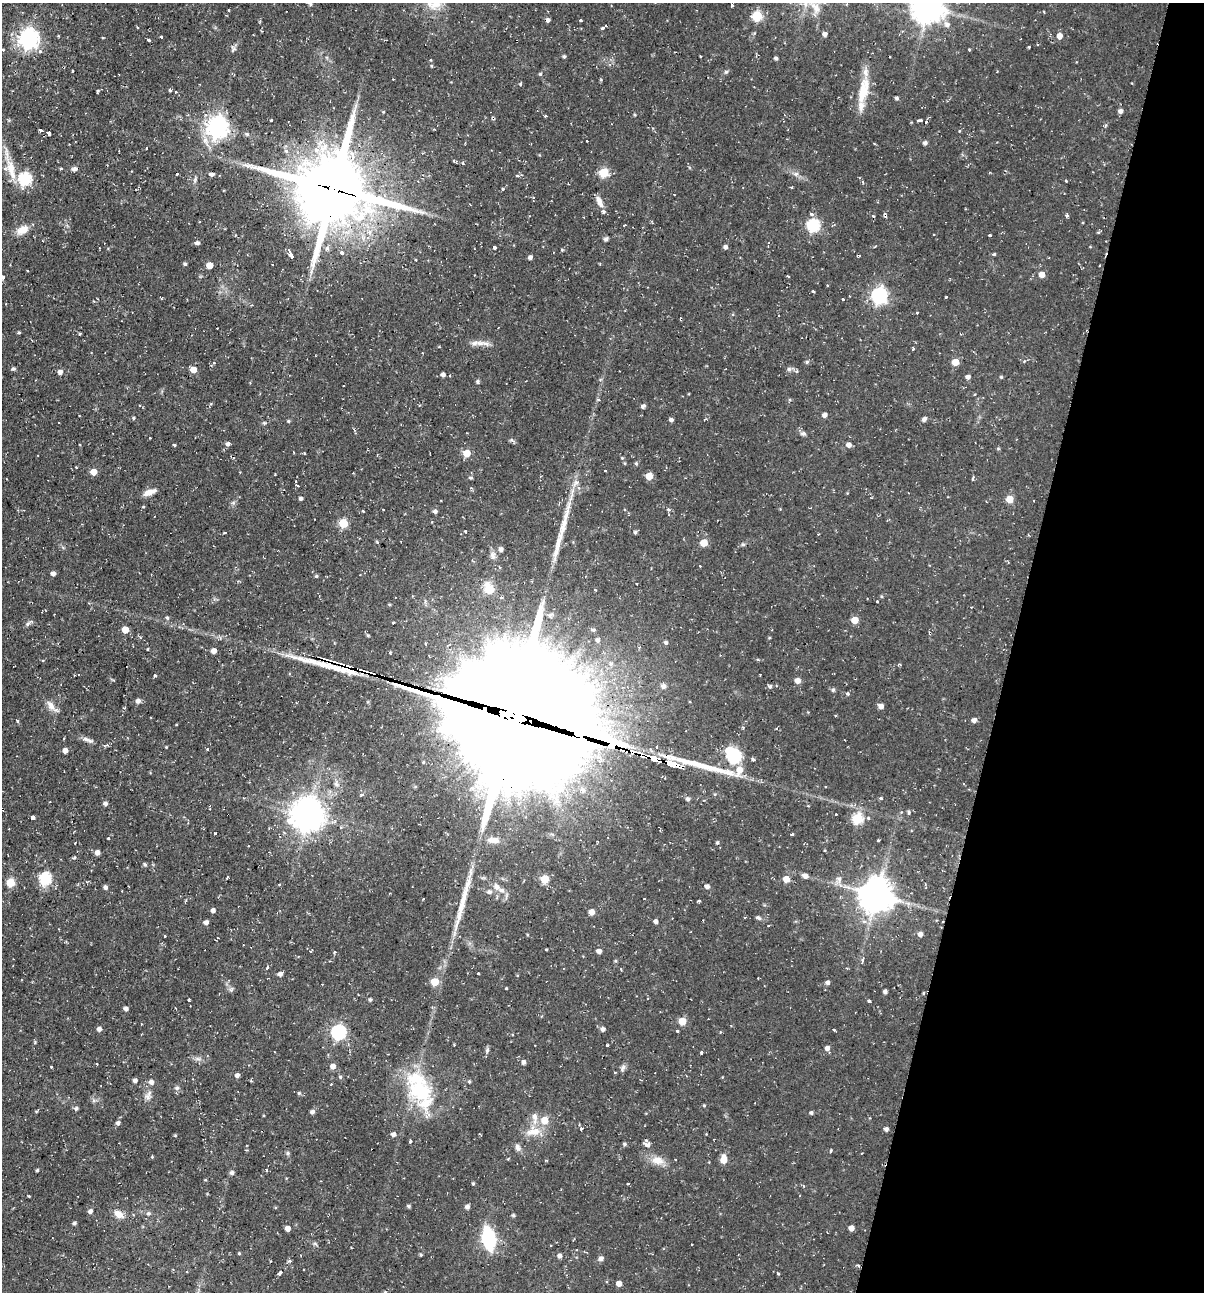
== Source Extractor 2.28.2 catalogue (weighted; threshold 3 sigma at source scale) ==
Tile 8 of 4 x 4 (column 4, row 2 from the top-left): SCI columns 3860-5061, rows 2583-3872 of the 5184 x 5163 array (HDU 1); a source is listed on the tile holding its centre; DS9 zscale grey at full resolution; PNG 1206 x 1294 px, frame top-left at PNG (2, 3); no overlay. Shown black and unused: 16% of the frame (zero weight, under 2 of 3 exposures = <1% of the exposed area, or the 3 px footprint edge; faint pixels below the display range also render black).
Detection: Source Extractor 2.28.2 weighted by HDU 2 'WHT'; one run over the whole footprint, this tile lists its part. Background 0.058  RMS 0.0064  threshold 0.0286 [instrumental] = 3 sigma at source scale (4.5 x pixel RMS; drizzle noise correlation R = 1.50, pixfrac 1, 0.05/0.05 arcsec/px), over >= 5 px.
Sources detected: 373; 5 inside a brighter object's white glare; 23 cosmic-ray / hot-pixel residue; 3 long thin detections or spike segments (spike, bleed or trail) — not listed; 7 inside a brighter listed object's ellipse — not listed separately; the other 335 listed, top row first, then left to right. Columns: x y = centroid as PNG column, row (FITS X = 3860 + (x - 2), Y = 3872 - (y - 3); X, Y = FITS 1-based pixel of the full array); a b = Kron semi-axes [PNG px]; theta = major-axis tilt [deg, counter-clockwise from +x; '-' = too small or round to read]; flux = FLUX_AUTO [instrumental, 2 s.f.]
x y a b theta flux
310 3 4 3 - 2.8
732 5 3 3 - 1.6
815 7 17 9 -58 6.2
929 7 10 9 - 1100
229 10 3 2 - 0.87
757 16 5 5 - 37
547 20 5 4 - 2
580 20 3 2 - 0.67
947 24 9 7 -42 3.1
603 27 4 3 - 5.3
825 34 4 4 - 2.5
58 36 3 2 - 0.64
1059 36 5 5 - 4.8
103 37 3 2 - 0.67
161 37 3 2 - 0.87
28 39 7 7 - 340
148 40 4 3 - 0.74
1029 47 3 3 - 1.1
233 49 9 6 72 1.7
3 50 4 3 - 1.1
40 51 5 5 - 1.9
564 56 4 4 - 1.1
776 58 4 4 - 1.3
72 71 3 2 - 1.4
726 72 5 4 - 1
540 74 4 4 - 0.77
520 84 4 3 - 1.1
170 90 3 3 - 2.4
176 92 3 3 - 0.88
863 92 26 12 79 16
897 98 4 4 - 1.3
1120 111 5 4 - 2.3
383 112 4 3 - 0.56
635 115 4 3 - 0.67
545 116 3 3 - 1.3
271 120 3 3 - 1.4
918 120 5 3 - 2.2
926 122 4 4 - 1
217 127 8 7 - 460
40 130 4 3 - 1.7
48 133 4 3 - 14
247 134 6 5 - 1.1
587 141 3 3 - 1.6
925 143 4 4 - 2.1
324 147 17 8 52 9.4
286 151 6 5 - 1.9
352 154 11 6 -83 5.7
462 163 3 3 - 2.5
11 168 23 11 -76 12
61 169 3 3 - 1.7
75 169 8 5 1 1.8
989 172 3 2 - 0.57
177 173 3 2 - 0.69
604 173 5 5 - 30
212 174 5 4 - 1.8
796 174 6 5 - 1.5
517 176 4 4 - 1.1
25 179 6 6 - 77
1066 181 3 3 - 3.8
863 182 4 3 - 0.63
792 187 3 3 - 0.53
333 189 25 23 -14 5200
502 189 3 3 - 1.5
599 202 14 6 -65 4.3
812 214 5 4 - 1.8
1067 215 4 3 - 1.8
886 217 5 3 - 1.1
624 225 3 3 - 0.73
813 225 6 6 - 75
23 230 16 9 25 6.8
1098 232 5 3 - 0.62
934 235 2 2 - 0.55
989 235 3 3 - 1.2
606 239 5 4 - 1.5
197 243 6 4 3 1.4
494 247 4 3 - 7.1
725 247 4 4 - 2
327 249 3 3 - 3.8
562 250 3 3 - 0.68
342 252 3 3 - 4.3
994 254 4 3 - 0.71
290 255 7 3 -68 6.3
530 257 4 4 - 2.1
415 259 3 3 - 0.87
185 264 4 4 - 0.88
210 265 5 5 - 7.1
28 271 3 2 - 0.5
1042 274 5 5 - 6
788 276 3 2 - 1.4
2 277 3 3 - 6.2
813 291 3 2 - 1
879 295 7 6 - 170
946 297 3 3 - 0.66
843 299 3 3 - 1.4
917 312 3 3 - 1.5
19 333 4 4 - 0.76
79 334 4 2 - 0.64
480 343 16 6 0 4.5
913 349 3 3 - 0.83
422 353 3 2 - 0.47
807 362 5 4 - 1.1
955 362 5 5 - 9.9
214 363 4 3 - 0.57
13 369 5 4 - 1.1
789 369 6 5 - 1.6
193 370 5 5 - 6.4
796 371 4 4 - 0.97
60 372 5 5 - 2.7
443 375 4 4 - 2
968 377 4 4 - 2.3
1001 377 4 4 - 0.76
477 381 5 5 - 1.1
598 399 5 3 - 0.63
643 406 5 4 - 1.8
824 415 4 4 - 2.6
133 418 4 4 - 0.81
671 419 5 4 - 1.3
924 419 5 4 - 2.2
288 421 4 4 - 0.77
803 433 9 5 -4 1.5
150 438 3 2 - 0.58
227 444 5 5 - 1.7
174 445 3 3 - 1.9
849 445 5 5 - 2.8
293 452 3 2 - 0.51
467 453 5 5 - 10
377 455 3 2 - 0.49
622 458 4 4 - 0.61
636 463 5 4 - 0.84
605 471 3 2 - 0.55
93 472 5 5 - 7.8
649 476 5 5 - 12
470 478 5 4 - 0.87
973 478 5 3 - 1
295 481 3 2 - 0.6
297 485 3 3 - 1.3
149 492 15 6 20 5.4
301 499 4 4 - 1.3
1009 499 5 5 - 11
143 507 4 3 - 0.48
668 509 5 4 - 0.84
383 510 3 2 - 0.83
362 511 3 3 - 1.6
435 511 5 4 - 1.6
432 522 3 3 - 0.61
343 523 5 5 - 26
225 532 3 2 - 1.1
465 532 3 3 - 1.4
635 532 4 4 - 1.3
704 543 5 5 - 14
743 544 5 5 - 0.94
501 549 4 4 - 2.3
493 556 9 7 -86 2.4
472 560 5 3 - 0.57
53 574 5 4 - 2.2
316 576 4 4 - 0.87
636 583 3 2 - 0.78
489 588 17 12 -65 9.8
595 590 3 3 - 0.86
881 596 4 3 - 0.67
877 601 3 2 - 0.46
389 604 5 3 - 0.58
167 618 5 4 - 1
854 620 5 5 - 10
393 623 3 2 - 0.45
28 624 7 6 - 1.6
125 630 5 5 - 9.3
593 630 7 4 8 1.2
368 635 5 4 - 0.71
598 640 5 5 - 2
666 643 5 4 - 1.4
426 644 3 3 - 0.9
147 649 3 2 - 0.44
214 651 5 4 - 3.6
900 665 4 3 - 0.67
155 675 3 3 - 2.6
797 680 5 5 - 4.7
663 686 8 6 -52 2.2
770 686 5 5 - 1.3
833 690 5 5 - 1.3
138 701 5 5 - 2.5
690 702 3 2 - 0.7
51 706 19 7 -51 4.6
881 706 5 5 - 3.4
124 708 4 3 - 0.85
514 716 48 42 87 26000
974 720 4 4 - 2.7
17 721 5 3 - 0.84
558 728 22 10 -13 480
90 741 10 6 -11 2.2
657 746 3 3 - 0.8
166 747 3 3 - 0.49
207 749 3 3 - 0.85
65 750 4 4 - 3.8
734 756 7 6 - 85
653 759 5 4 - 84
753 760 4 3 - 1.6
672 763 17 4 -9 720
739 770 15 9 24 11
662 776 4 3 - 0.56
336 784 6 5 - 1.5
582 790 9 7 75 3.1
715 794 5 4 - 0.65
362 795 5 4 - 1.5
880 798 4 3 - 1.3
688 799 5 4 - 1.6
105 804 4 4 - 2.1
909 812 6 4 -80 1.1
836 814 3 2 - 0.63
309 817 10 7 6 690
33 818 3 3 - 3.1
857 818 5 5 - 47
334 822 5 5 - 1.4
215 834 3 3 - 2.1
792 834 3 2 - 0.78
108 838 3 3 - 1.8
494 840 17 8 -5 6
879 840 3 3 - 1.2
717 843 5 5 - 0.95
97 852 5 5 - 2.8
74 858 6 3 21 1.1
145 865 5 4 - 1.1
805 876 6 5 - 2.9
227 877 3 3 - 3.7
45 878 6 6 - 62
544 879 5 5 - 20
786 879 5 5 - 9.1
839 879 10 7 -77 3.1
10 883 5 5 - 21
279 885 3 3 - 0.84
707 886 5 4 - 2.4
105 887 4 4 - 2.3
496 887 11 7 -53 3.4
489 892 7 6 - 1.8
877 895 10 10 - 1300
644 898 2 2 - 0.41
423 899 3 2 - 0.5
698 901 5 3 - 0.66
213 910 5 4 - 2
592 912 5 5 - 4.3
758 918 7 4 -30 1.2
655 921 4 4 - 1.9
206 922 5 4 - 2.2
769 926 3 2 - 0.67
920 934 5 5 - 3
164 936 3 2 - 0.66
599 951 4 4 - 3
334 952 4 3 - 0.83
863 959 5 3 - 3
267 967 4 3 - 1.8
478 973 3 3 - 1.2
280 974 4 4 - 2.8
435 982 5 5 - 17
828 982 4 4 - 2.1
506 988 3 2 - 0.51
231 989 7 5 56 1.2
885 992 4 3 - 1.7
923 993 4 4 - 0.64
189 1000 3 3 - 1.1
370 1000 4 3 - 1.2
869 1001 3 3 - 2
126 1009 4 4 - 2.3
682 1021 5 5 - 14
141 1024 3 2 - 0.43
99 1029 4 4 - 2.9
602 1029 5 5 - 2.5
834 1030 3 3 - 1.1
677 1031 3 3 - 1.3
338 1032 6 6 - 120
607 1045 3 3 - 1.2
827 1048 5 5 - 2.9
487 1050 7 5 71 1.3
701 1053 3 3 - 1.6
198 1059 7 4 0 1.5
523 1062 5 4 - 2.1
97 1064 3 2 - 0.46
333 1066 5 5 - 3.7
51 1067 3 2 - 0.89
622 1068 10 6 69 2
615 1072 3 3 - 0.79
237 1075 4 4 - 2.2
340 1077 5 4 - 0.93
135 1081 4 4 - 2.3
469 1081 4 4 - 0.73
151 1082 6 6 - 2.4
331 1084 3 2 - 1.2
177 1088 7 5 2 1.5
419 1089 42 23 -62 55
299 1093 4 4 - 0.86
148 1097 9 6 -36 2.2
704 1105 5 3 - 0.63
76 1108 5 4 - 1.4
312 1112 5 5 - 1.6
811 1113 4 4 - 1.3
535 1118 19 6 89 4.7
544 1120 6 6 - 11
118 1123 5 5 - 1.8
581 1128 4 4 - 1.7
886 1129 4 4 - 1.9
534 1132 23 10 10 8.4
393 1134 5 4 - 2.4
410 1141 4 3 - 3.1
624 1144 5 4 - 1.2
647 1145 5 3 - 6.3
518 1147 10 6 -65 2.3
831 1151 4 2 - 0.68
288 1153 6 5 - 1.1
152 1157 4 4 - 0.59
723 1159 7 5 88 10
657 1160 16 11 -14 7.4
37 1170 3 3 - 0.87
232 1173 5 5 - 1.7
205 1180 3 3 - 0.72
473 1183 3 3 - 0.86
29 1196 3 3 - 1
408 1206 5 4 - 0.9
467 1207 4 4 - 2.3
90 1211 5 4 - 2.3
148 1213 5 5 - 1.1
118 1214 12 8 -36 5.7
74 1223 4 4 - 1.3
288 1228 4 4 - 4.4
851 1228 4 4 - 4.3
488 1239 14 7 -80 76
315 1244 6 4 -19 0.95
692 1244 2 2 - 0.5
239 1253 4 3 - 0.74
421 1255 3 3 - 0.93
559 1256 5 5 - 1.9
601 1258 5 4 - 2.6
289 1261 4 3 - 1.3
279 1273 5 3 - 2.7
778 1274 3 3 - 1.2
619 1284 4 4 - 4.8
385 1292 4 3 - 0.77
Overlapping masked pixels (flux is a lower limit): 5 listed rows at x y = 333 189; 514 716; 558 728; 653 759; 672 763
Isophote crosses this tile's border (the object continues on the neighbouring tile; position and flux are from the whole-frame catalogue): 5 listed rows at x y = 310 3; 929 7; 3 50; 2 277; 385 1292